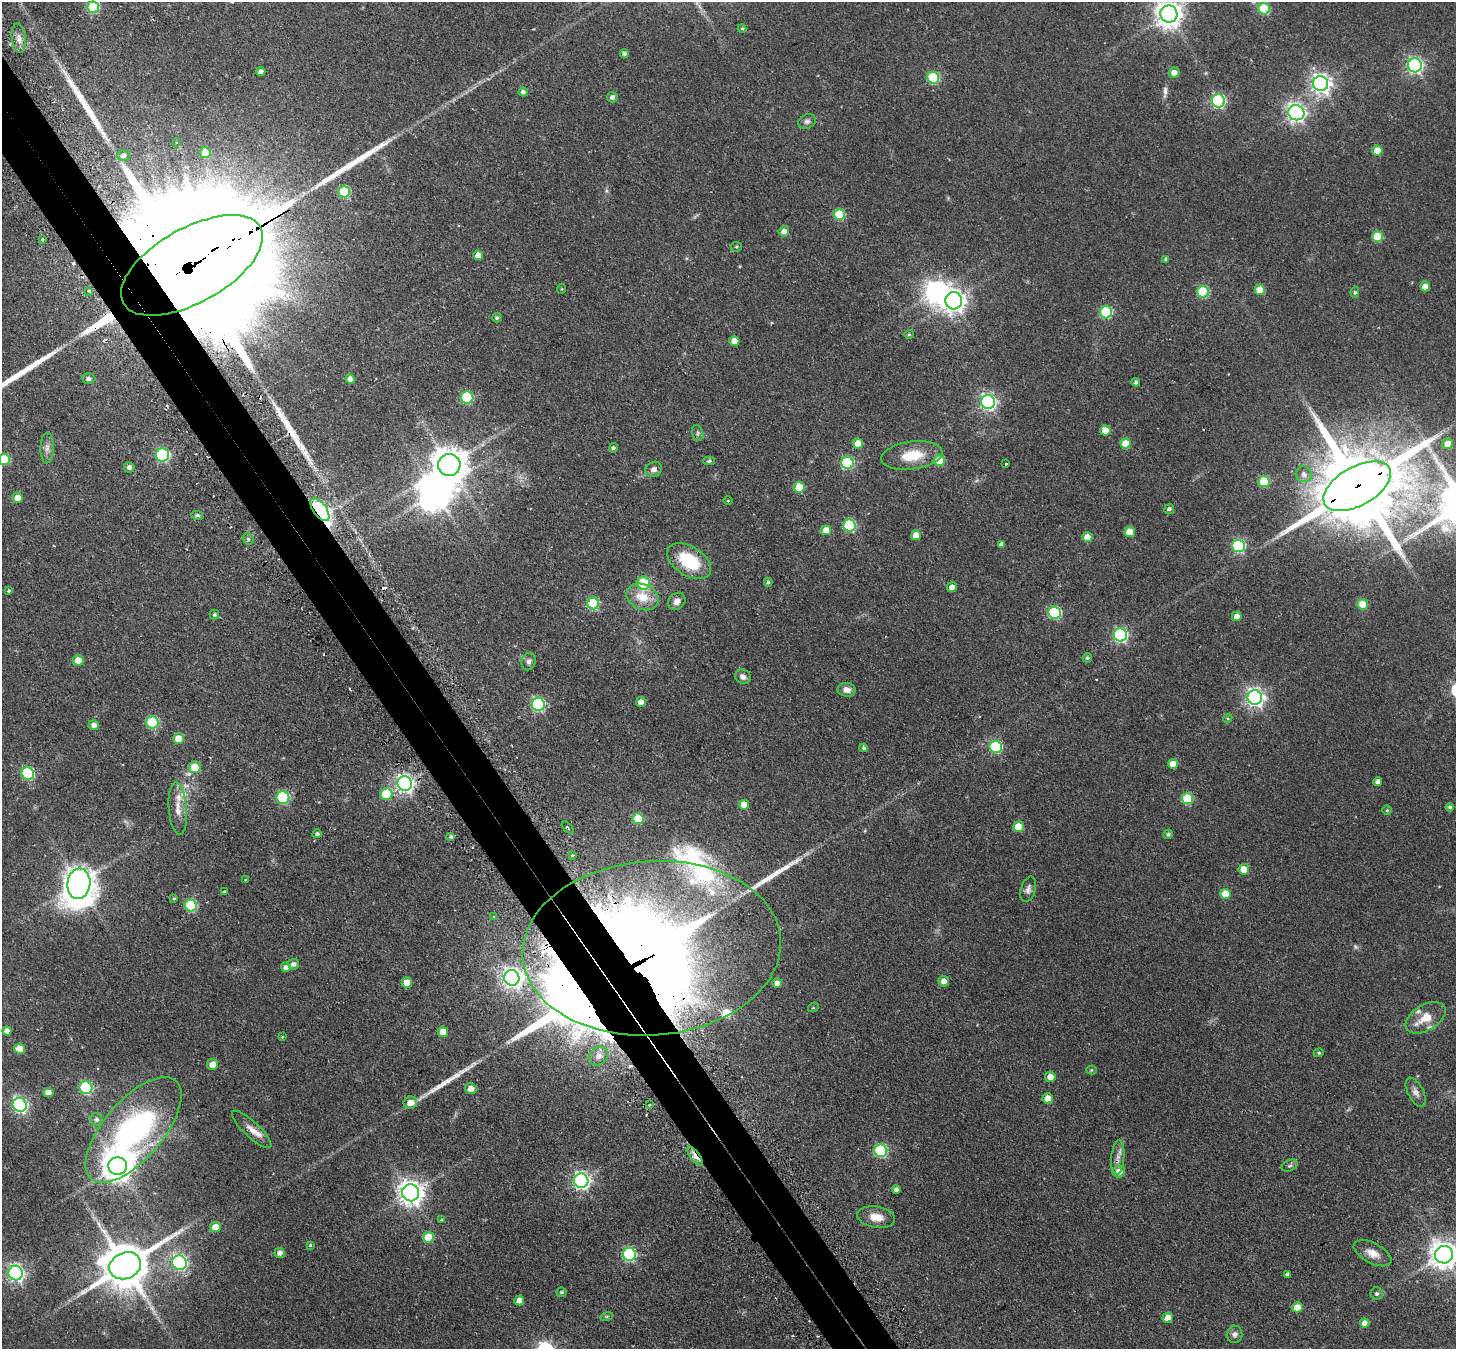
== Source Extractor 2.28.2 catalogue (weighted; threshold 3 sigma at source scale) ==
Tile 11 of 4 x 4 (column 3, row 3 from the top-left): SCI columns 2955-4408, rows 1673-3019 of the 5908 x 5899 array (HDU 1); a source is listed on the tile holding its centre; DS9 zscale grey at full resolution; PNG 1458 x 1351 px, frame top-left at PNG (2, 2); each listed source drawn as its Kron ellipse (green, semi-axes under 4 px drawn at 4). Shown black and unused: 4% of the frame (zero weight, under 2 of 3 exposures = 4% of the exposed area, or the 3 px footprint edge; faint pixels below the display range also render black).
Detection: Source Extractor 2.28.2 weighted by HDU 2 'WHT'; one run over the whole footprint, this tile lists its part. Background 0.19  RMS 0.0077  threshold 0.0346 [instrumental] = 3 sigma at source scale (4.5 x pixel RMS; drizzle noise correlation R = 1.50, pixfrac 1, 0.05/0.05 arcsec/px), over >= 5 px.
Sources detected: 224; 3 too faint to see at this stretch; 4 inside a brighter object's white glare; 9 cosmic-ray / hot-pixel residue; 8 long thin detections or spike segments (spike, bleed or trail) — neither listed nor drawn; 7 inside a brighter listed object's ellipse — not listed separately; the other 193 listed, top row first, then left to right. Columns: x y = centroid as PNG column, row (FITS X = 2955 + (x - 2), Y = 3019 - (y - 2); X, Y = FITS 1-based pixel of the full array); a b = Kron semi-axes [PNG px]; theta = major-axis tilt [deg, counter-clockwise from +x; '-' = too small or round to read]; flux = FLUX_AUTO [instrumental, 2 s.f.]
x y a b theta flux
93 7 6 5 - 50
1264 9 6 5 - 41
1169 14 8 8 - 800
742 29 4 4 - 0.9
19 38 15 7 -82 5
624 53 4 4 - 2
1415 65 7 7 - 210
261 72 4 4 - 4.4
1174 73 5 5 - 5
933 78 6 6 - 53
1321 83 8 7 - 400
523 92 4 4 - 2.3
612 97 5 5 - 2.7
1218 101 6 6 - 110
1296 113 8 7 - 330
807 121 9 7 22 2.2
176 143 3 3 - 0.76
1377 151 5 5 - 10
205 153 5 5 - 14
124 155 6 5 - 2.4
344 192 6 5 - 45
839 215 6 5 - 35
784 231 5 5 - 4.3
1378 236 5 5 - 23
42 239 3 3 - 1.3
736 247 5 4 - 0.93
478 255 5 5 - 7.2
1166 260 4 4 - 1.6
192 265 78 37 29 66000
1425 286 5 5 - 5.8
561 289 5 3 - 0.62
1260 290 5 5 - 12
89 291 3 3 - 0.99
1203 292 6 5 - 46
1355 292 5 4 - 1.1
954 301 8 8 - 540
1106 312 6 6 - 61
497 318 5 5 - 1.5
909 334 4 4 - 0.8
734 341 5 5 - 8
88 379 7 5 -2 2.4
350 379 5 4 - 3.4
1136 382 4 4 - 1.6
467 397 6 6 - 60
988 402 7 7 - 210
1105 430 5 5 - 10
698 433 8 5 -75 1.7
858 443 5 5 - 8.8
1126 443 5 5 - 14
1447 444 5 5 - 7.2
47 448 15 6 89 4.1
613 448 5 4 - 1.5
162 455 7 6 - 100
912 455 31 14 7 21
4 459 5 5 - 35
709 461 5 4 - 1.1
939 461 5 5 - 20
847 463 6 6 - 65
1006 464 3 3 - 1.4
449 465 11 11 - 1600
129 467 5 5 - 2.5
654 469 9 7 28 3.5
1304 474 8 8 - 3.7
1264 482 5 5 - 30
1357 486 37 19 30 14000
799 487 5 5 - 22
18 498 5 5 - 9.1
728 501 5 3 - 0.6
1169 509 5 4 - 1.8
320 510 13 6 -54 110
197 515 6 4 -13 1
849 525 6 6 - 61
826 530 5 5 - 13
1130 532 5 5 - 13
916 535 5 5 - 9.7
1087 537 5 5 - 9.9
248 539 6 5 - 1.4
1001 544 4 4 - 2.3
1239 546 6 6 - 84
689 561 24 14 -33 36
768 582 4 4 - 1.2
643 583 6 6 - 40
952 587 5 5 - 4.4
9 591 3 3 - 3.3
643 597 17 12 -23 15
677 601 9 7 42 4.8
593 603 6 6 - 48
1363 604 5 5 - 20
1054 613 6 6 - 78
214 615 5 5 - 1.2
1237 616 5 5 - 4.7
1120 635 7 6 - 130
1087 658 5 4 - 1.3
78 660 5 5 - 8.7
529 661 9 7 70 2.6
743 677 8 7 - 3.6
847 690 9 7 -8 4.4
1255 697 7 7 - 320
641 702 5 5 - 4.5
538 704 6 6 - 110
1228 718 5 3 - 0.73
152 723 6 6 - 57
94 725 5 5 - 3.5
179 739 5 5 - 11
996 747 6 6 - 73
864 748 4 4 - 1.3
1173 764 5 5 - 9.9
194 767 6 6 - 14
28 774 6 6 - 61
1378 782 4 4 - 2.9
405 784 7 7 - 320
386 794 6 5 - 34
283 798 6 6 - 79
1188 799 5 5 - 36
744 805 5 5 - 9.2
1450 807 4 4 - 1.7
178 809 26 9 -85 9
1387 810 5 5 - 0.98
638 819 5 5 - 29
1018 827 5 5 - 17
568 828 7 3 -46 0.9
317 834 4 4 - 1.6
1168 834 5 4 - 1.4
451 837 4 4 - 1.6
573 855 3 3 - 0.87
1244 869 5 5 - 11
246 880 4 3 - 2.3
79 884 15 11 83 1100
1028 889 13 7 72 3.3
224 892 3 3 - 2.6
1225 894 5 5 - 16
174 898 3 3 - 1.3
191 905 6 6 - 54
494 917 3 3 - 0.79
652 948 129 87 4 2000
293 964 6 5 - 2.9
286 967 5 5 - 3.3
512 978 8 7 - 380
944 981 5 5 - 5.1
407 983 5 5 - 8.8
777 983 5 5 - 4.6
813 1008 5 3 - 0.61
1426 1018 22 13 31 12
7 1031 5 4 - 3.3
443 1032 5 5 - 9.4
282 1037 3 2 - 1.1
19 1049 5 5 - 10
1319 1053 5 4 - 0.96
598 1056 10 8 34 4.9
213 1064 5 5 - 7.2
1092 1070 5 4 - 0.89
1050 1077 5 5 - 5.8
86 1088 6 6 - 87
471 1088 6 5 - 6.6
1416 1092 16 7 -62 3.9
48 1093 5 4 - 6.9
1048 1098 5 5 - 6.8
410 1103 7 6 - 6.6
20 1105 7 6 - 170
649 1105 3 3 - 0.73
97 1119 6 6 - 2.2
252 1129 26 7 -43 7.1
133 1130 65 29 49 200
881 1151 6 6 - 75
695 1156 11 4 -54 8.8
1118 1157 17 6 85 4.9
118 1166 9 9 - 1300
1290 1166 8 5 23 1.7
1119 1172 6 6 - 7.3
581 1181 7 7 - 270
896 1189 4 4 - 2.5
411 1193 8 8 - 690
876 1217 19 10 -9 9.9
442 1220 4 3 - 1
215 1227 5 5 - 8.9
428 1237 5 5 - 16
310 1245 4 3 - 0.82
280 1253 5 5 - 3.1
1372 1253 20 10 -28 7.8
629 1254 6 6 - 100
1444 1255 9 9 - 890
180 1263 7 7 - 130
125 1266 16 13 23 3500
16 1273 7 7 - 250
1288 1274 3 3 - 1.9
562 1292 5 5 - 1.1
1377 1294 6 6 - 1.7
519 1300 5 5 - 6.4
1297 1307 5 5 - 11
607 1316 6 4 19 1.1
1168 1318 5 5 - 6.9
1365 1323 5 4 - 4.3
1235 1334 8 8 - 2.6
Overlapping masked pixels (flux is a lower limit): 5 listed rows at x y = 192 265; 1357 486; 320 510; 652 948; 695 1156
Isophote crosses this tile's border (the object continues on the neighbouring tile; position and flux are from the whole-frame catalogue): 4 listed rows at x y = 93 7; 1169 14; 4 459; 1444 1255